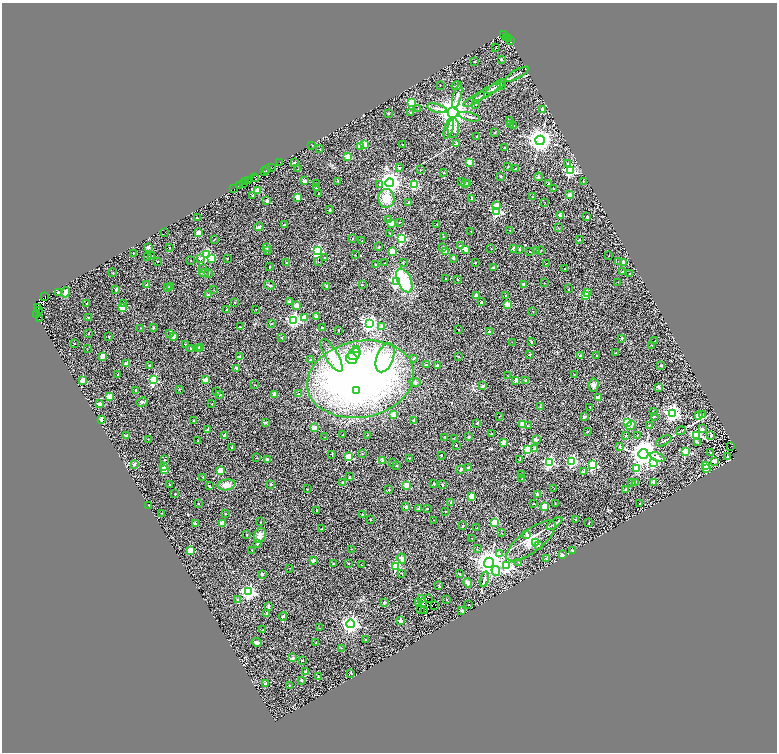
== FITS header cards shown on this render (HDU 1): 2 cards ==
NAXIS1  =                 1550
NAXIS2  =                 1500

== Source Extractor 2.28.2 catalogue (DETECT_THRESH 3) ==
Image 1550 x 1500 px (HDU 1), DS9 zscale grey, zoomed out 1/2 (1 PNG px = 2 x 2 image px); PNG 779 x 754 px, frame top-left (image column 2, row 1499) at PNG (2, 3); each listed source drawn as its Kron ellipse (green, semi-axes under 4 px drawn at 4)
Background 0.808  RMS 0.52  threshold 1.55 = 3 sigma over >= 5 px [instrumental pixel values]
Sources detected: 560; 89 cannot appear on this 1/2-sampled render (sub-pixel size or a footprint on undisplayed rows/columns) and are neither listed nor drawn; the other 471 listed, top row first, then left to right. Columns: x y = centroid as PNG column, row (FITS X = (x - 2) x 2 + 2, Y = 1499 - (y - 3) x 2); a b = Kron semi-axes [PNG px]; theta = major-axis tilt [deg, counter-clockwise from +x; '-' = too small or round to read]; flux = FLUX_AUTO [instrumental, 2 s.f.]
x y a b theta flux
503 34 2 1 - 420
507 38 2 1 - 68
509 38 2 1 - 49
510 41 2 1 - 110
496 47 2 1 - 32
501 59 2 2 - 340
474 62 2 2 - 93
517 74 13 2 29 220
440 85 2 1 - 47
457 86 5 3 - 120
502 86 3 2 - 69
496 87 11 2 34 220
487 92 16 2 31 310
457 96 12 3 75 300
474 100 12 2 31 200
412 103 3 3 - 4600
476 104 2 1 - 62
418 108 2 1 - 44
437 108 10 3 -15 250
542 109 3 3 - 290
410 112 2 2 - 200
453 112 5 5 - 120000
388 113 2 2 - 200
469 117 11 3 -14 210
510 121 2 2 - 270
511 124 2 2 - 81
514 126 2 2 - 70
449 128 11 4 72 360
453 128 10 6 89 520
495 133 2 2 - 190
477 137 2 2 - 120
540 140 5 4 - 81000
457 143 2 2 - 240
364 144 2 2 - 2500
403 145 2 2 - 67
312 146 2 2 - 56
360 146 2 2 - 800
505 148 2 2 - 180
320 149 2 1 - 39
347 157 2 2 - 1700
280 162 2 1 - 100
470 162 2 2 - 1900
294 163 2 2 - 250
568 164 3 3 - 160
271 167 2 2 - 150
399 167 2 2 - 290
508 167 2 2 - 63
515 168 2 1 - 41
297 169 2 1 - 44
267 170 2 1 - 140
420 170 2 1 - 81
570 171 4 3 - 13000
264 172 3 2 - 660
444 173 2 2 - 80
501 176 2 2 - 270
254 177 2 1 - 47
538 177 4 3 - 120
255 179 2 1 - 120
249 180 3 2 - 690
305 181 2 2 - 600
338 181 2 2 - 130
584 181 2 2 - 46
246 182 2 2 - 340
462 182 2 2 - 96
316 183 3 2 - 82
390 183 4 4 - 59000
467 183 3 2 - 140
244 184 2 2 - 520
379 184 3 3 - 130
465 184 2 2 - 740
548 184 2 2 - 220
414 185 3 3 - 5800
239 186 3 2 - 360
316 188 2 2 - 54
234 189 2 1 - 410
554 189 2 2 - 76
258 191 2 2 - 1600
318 193 2 2 - 72
570 195 2 2 - 980
253 196 2 2 - 170
533 196 2 2 - 84
298 197 2 2 - 1500
386 198 9 8 - 1400
472 198 2 2 - 420
267 201 2 2 - 340
409 202 2 2 - 270
545 202 2 2 - 30
497 205 3 2 - 1100
330 210 2 2 - 230
496 212 3 3 - 8100
560 216 2 2 - 880
587 217 2 2 - 360
197 218 2 2 - 110
388 219 4 2 - 94
399 222 2 2 - 66
391 223 2 2 - 1700
437 224 2 2 - 75
284 225 2 2 - 210
259 227 4 4 - 130
558 227 2 2 - 50
510 230 2 2 - 49
471 231 2 1 - 47
165 232 2 1 - 130
199 233 2 2 - 1400
390 233 2 2 - 96
443 237 2 2 - 54
402 238 3 3 - 7100
214 239 2 2 - 32
353 239 2 2 - 110
579 240 2 2 - 110
362 241 2 2 - 90
460 246 2 2 - 130
149 247 2 2 - 690
169 247 2 2 - 72
379 247 2 2 - 170
266 248 2 2 - 44
442 248 2 2 - 330
514 248 2 2 - 530
491 249 2 1 - 24
519 249 2 2 - 150
267 250 2 2 - 440
466 250 2 2 - 1200
541 250 2 2 - 37
317 251 4 3 - 10000
445 251 2 2 - 1500
530 251 2 2 - 100
537 251 2 2 - 100
392 252 2 2 - 2700
134 253 2 1 - 43
207 255 3 3 - 7200
355 255 2 1 - 48
148 256 3 1 - 38
152 256 2 2 - 100
609 256 2 1 - 36
200 258 2 2 - 430
212 258 3 3 - 2100
325 258 2 2 - 250
453 258 2 2 - 250
227 259 2 2 - 120
191 260 2 2 - 41
157 261 2 2 - 84
619 261 3 2 - 130
318 262 2 2 - 42
624 262 2 2 - 730
287 263 3 2 - 150
385 263 2 1 - 43
403 263 3 2 - 63
475 263 2 2 - 95
547 263 2 2 - 34
376 264 2 2 - 75
270 267 2 2 - 65
493 268 2 2 - 410
203 269 2 2 - 92
564 269 2 2 - 140
622 272 3 2 - 93
113 273 2 2 - 34
204 273 4 3 - 150
208 274 2 2 - 350
629 274 2 2 - 61
446 278 2 2 - 82
404 280 13 6 -65 5800
458 280 2 2 - 110
397 281 4 3 - 20000
618 282 2 1 - 25
544 283 2 2 - 40
523 284 2 2 - 220
147 285 2 2 - 460
269 285 5 3 - 140
362 285 2 2 - 120
326 286 2 2 - 280
168 287 2 2 - 73
170 287 2 2 - 180
116 289 2 2 - 210
569 289 2 1 - 37
214 290 2 2 - 27
58 292 2 2 - 190
66 292 5 3 - 470
587 292 3 3 - 330
209 295 2 2 - 310
476 295 2 2 - 330
505 295 2 1 - 41
45 296 2 2 - 1400
585 296 3 2 - 3300
290 301 2 2 - 370
481 302 2 2 - 150
86 303 2 1 - 58
124 303 3 2 - 180
235 303 3 2 - 47
507 305 3 2 - 1600
297 306 2 2 - 1300
37 308 3 1 - 42
123 308 3 2 - 2100
227 309 2 2 - 190
256 309 2 1 - 55
40 310 3 2 - 6.1
533 311 2 1 - 44
37 314 3 2 - 350
316 316 2 2 - 910
89 318 2 2 - 310
304 318 2 2 - 1800
39 319 2 1 - 74
294 320 4 4 - 15000
272 323 2 2 - 270
369 324 4 4 - 21000
240 327 2 2 - 46
382 327 2 2 - 800
141 328 2 2 - 43
154 328 2 2 - 170
322 328 2 2 - 300
458 329 2 2 - 60
339 330 2 2 - 150
489 331 2 2 - 340
170 333 2 2 - 230
88 334 2 2 - 62
109 336 2 2 - 170
173 337 2 2 - 810
281 338 2 2 - 83
622 338 2 2 - 380
655 341 2 1 - 53
512 342 2 2 - 31
531 342 2 2 - 200
74 343 2 2 - 65
185 344 2 2 - 220
652 345 2 1 - 46
87 348 2 2 - 37
191 348 2 2 - 67
200 348 2 2 - 530
198 349 2 2 - 1400
356 350 3 2 - 320
616 353 2 2 - 38
354 354 6 5 - 450
332 355 18 6 -59 1200
529 355 2 2 - 110
596 355 2 2 - 55
102 356 2 2 - 1600
580 356 2 2 - 140
239 357 2 2 - 690
459 357 2 2 - 62
352 358 6 5 - 440
385 358 15 8 69 2200
413 359 2 2 - 63
310 360 2 2 - 87
126 364 2 2 - 1100
426 364 3 2 - 100
149 365 2 2 - 96
661 365 2 2 - 290
437 366 2 2 - 390
237 368 2 2 - 420
118 374 2 2 - 90
574 374 2 2 - 36
508 376 2 1 - 42
361 379 54 38 11 39000
83 380 2 2 - 1300
154 380 3 3 - 7200
206 380 2 2 - 1400
516 380 2 2 - 700
526 381 2 2 - 440
415 382 5 3 - 160
255 385 2 2 - 51
594 385 7 5 86 280
483 386 2 2 - 440
659 387 2 2 - 540
179 389 2 1 - 71
136 390 2 2 - 250
357 391 3 3 - 1600
216 392 2 2 - 70
220 394 2 2 - 270
274 394 2 2 - 1000
299 394 2 2 - 140
109 397 2 2 - 1500
598 398 2 2 - 1700
142 402 6 4 18 190
99 404 2 2 - 1300
212 404 2 2 - 60
540 406 3 2 - 53
590 407 2 1 - 49
653 411 2 2 - 46
672 413 4 4 - 29000
394 414 2 2 - 1000
702 414 3 2 - 360
698 415 3 2 - 1900
499 416 2 1 - 32
655 416 2 2 - 49
584 417 2 2 - 550
101 419 2 2 - 570
194 420 2 2 - 76
413 420 2 2 - 300
265 423 2 2 - 370
477 423 2 2 - 150
628 423 3 3 - 8600
523 424 2 2 - 1500
649 425 2 2 - 88
528 426 2 2 - 68
631 426 5 2 - 350
314 428 2 2 - 1600
702 429 2 2 - 510
208 430 2 2 - 620
681 431 5 1 - 71
588 432 2 1 - 59
492 433 2 2 - 37
126 435 2 2 - 430
225 435 2 2 - 510
343 435 2 1 - 37
367 435 2 1 - 22
637 435 2 2 - 40
697 435 3 3 - 7800
625 436 2 1 - 29
711 436 2 2 - 780
325 437 2 1 - 82
445 437 2 2 - 74
469 437 2 2 - 180
454 438 2 2 - 54
148 439 2 2 - 46
536 439 2 2 - 650
198 441 2 2 - 87
664 441 8 2 30 120
503 442 2 2 - 1300
698 442 3 2 - 57
456 445 2 2 - 150
620 446 2 2 - 420
232 447 2 2 - 150
730 447 2 1 - 29
528 449 3 3 - 6100
534 449 3 3 - 100
686 451 3 3 - 5100
710 452 2 2 - 110
332 454 2 1 - 53
362 454 2 2 - 41
643 454 5 5 - 110000
441 455 2 2 - 220
349 457 3 3 - 4900
657 457 7 3 -23 340
728 457 2 1 - 39
256 458 2 1 - 29
409 458 2 2 - 62
165 459 2 2 - 230
267 459 2 2 - 420
520 459 2 2 - 39
383 461 2 2 - 940
572 461 3 3 - 9000
715 461 2 2 - 1100
549 462 3 3 - 12000
392 463 2 2 - 240
654 463 3 3 - 4200
134 464 2 2 - 350
593 465 3 3 - 6700
396 466 2 2 - 110
705 466 2 2 - 1600
163 467 3 2 - 380
469 468 2 2 - 790
637 468 3 2 - 2700
706 468 3 2 - 2300
461 469 2 2 - 380
164 470 3 2 - 3300
220 470 2 2 - 1900
584 472 3 2 - 440
521 475 2 2 - 70
203 477 2 2 - 64
350 477 2 2 - 240
522 479 2 1 - 26
342 482 2 2 - 130
635 482 2 2 - 51
654 482 2 2 - 780
434 483 2 2 - 71
632 483 2 2 - 130
170 484 2 1 - 27
271 484 2 2 - 220
226 485 9 5 9 760
406 485 2 2 - 2100
443 485 2 2 - 150
209 486 2 2 - 180
554 488 2 1 - 24
307 489 2 1 - 49
625 489 3 2 - 78
389 490 2 2 - 60
175 494 2 2 - 110
537 494 4 3 - 150
471 496 2 2 - 2400
451 502 2 2 - 260
555 503 2 1 - 39
640 503 2 2 - 110
198 504 2 2 - 94
533 504 2 2 - 130
149 505 2 1 - 77
545 506 3 2 - 3000
406 507 2 2 - 500
419 508 2 2 - 210
427 509 2 2 - 86
316 510 2 2 - 84
445 511 2 1 - 96
162 513 2 1 - 31
226 514 2 2 - 54
362 514 2 2 - 97
371 519 2 2 - 71
576 519 2 2 - 35
434 520 2 1 - 19
260 522 2 1 - 43
494 522 3 2 - 3000
195 523 2 2 - 410
223 523 2 2 - 1600
589 523 2 1 - 45
554 524 9 2 36 160
463 525 2 2 - 190
477 528 2 2 - 34
322 529 2 2 - 99
501 533 2 2 - 49
247 535 2 2 - 140
260 535 8 5 65 470
527 535 2 2 - 390
472 538 2 1 - 37
531 541 30 11 38 2400
536 542 3 3 - 290
257 544 2 2 - 150
538 545 2 2 - 98
352 549 2 1 - 31
477 549 2 2 - 38
190 550 2 2 - 3000
252 550 2 1 - 50
572 550 2 2 - 170
499 554 4 3 - 150
562 555 2 2 - 900
402 559 5 4 - 390
546 559 3 3 - 69
313 560 2 2 - 720
519 562 2 2 - 64
334 563 2 2 - 170
489 563 5 5 - 110000
348 564 2 1 - 48
361 565 2 1 - 23
396 566 3 3 - 6900
507 566 4 4 - 13000
290 568 2 2 - 28
496 571 5 3 - 1000
402 573 2 1 - 50
262 574 2 2 - 420
459 574 2 2 - 150
484 579 8 3 74 150
468 583 5 4 - 310
439 585 2 2 - 89
249 592 4 4 - 22000
422 599 2 1 - 30
428 599 2 1 - 35
447 599 2 2 - 84
238 600 2 2 - 320
384 602 2 2 - 130
418 602 3 1 - 28
422 603 3 2 - 56
434 605 2 1 - 15
469 605 2 1 - 50
268 607 2 2 - 400
421 610 2 1 - 11
424 611 4 1 - 15
462 611 3 2 - 140
267 614 4 3 - 110
283 616 4 2 - 130
400 620 2 2 - 960
350 624 4 4 - 43000
320 628 2 1 - 27
263 630 2 2 - 92
366 640 2 2 - 73
256 642 5 3 - 230
316 643 3 2 - 34
341 648 2 1 - 34
293 658 2 2 - 460
302 660 2 2 - 110
306 672 2 2 - 730
351 673 4 2 - 90
318 677 4 2 - 80
301 680 2 2 - 330
265 683 2 2 - 530
289 685 2 2 - 78
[89 sub-pixel or undisplayed-footprint detections neither listed nor drawn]